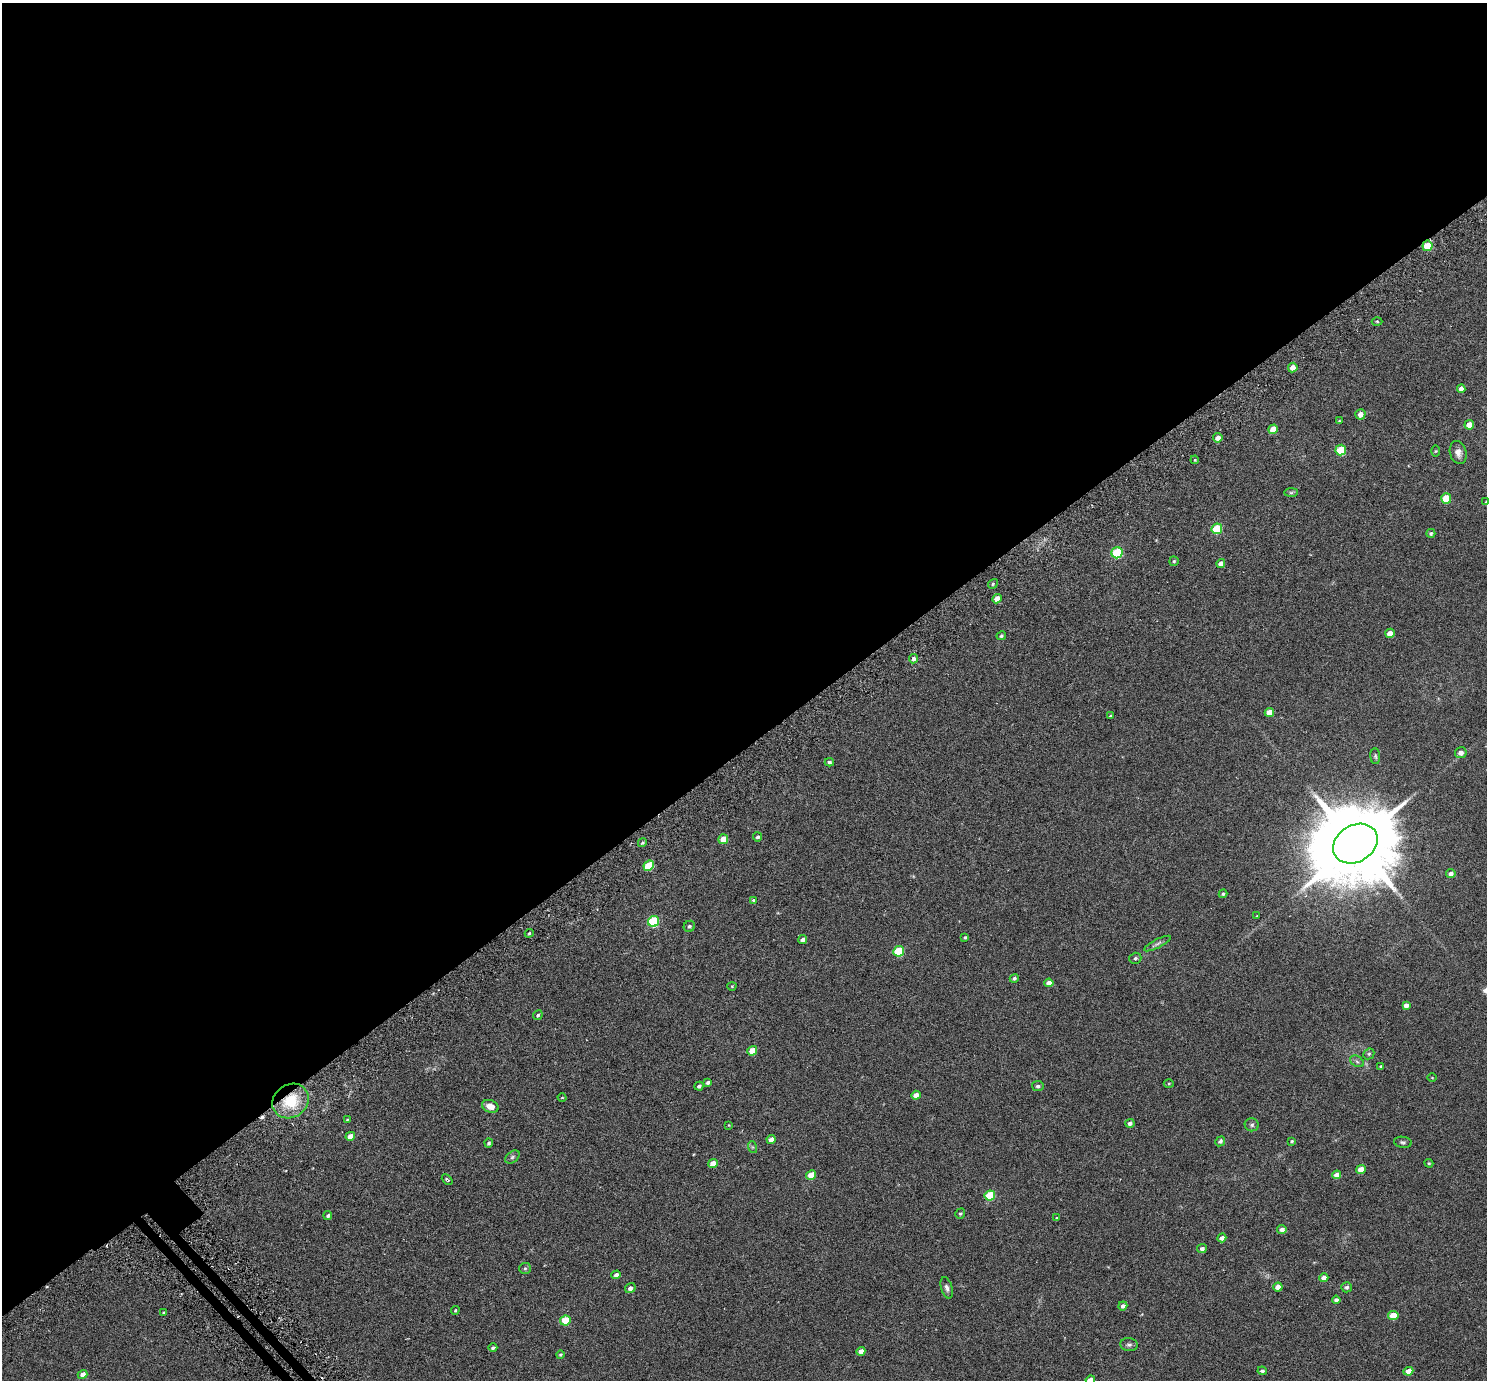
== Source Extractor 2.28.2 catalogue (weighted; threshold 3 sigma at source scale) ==
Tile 2 of 4 x 4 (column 2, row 1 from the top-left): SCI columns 1552-3036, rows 4345-5722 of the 6069 x 6069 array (HDU 1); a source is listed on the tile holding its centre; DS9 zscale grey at full resolution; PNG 1489 x 1382 px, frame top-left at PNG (2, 3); each listed source drawn as its Kron ellipse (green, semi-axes under 4 px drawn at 4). Shown black and unused: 55% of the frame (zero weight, under 3 of 6 exposures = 3% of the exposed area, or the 3 px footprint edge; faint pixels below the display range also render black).
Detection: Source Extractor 2.28.2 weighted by HDU 2 'WHT'; one run over the whole footprint, this tile lists its part. Background 0.0263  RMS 0.0071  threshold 0.029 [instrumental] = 3 sigma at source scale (4.09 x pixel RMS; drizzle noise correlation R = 1.36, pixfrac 0.8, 0.05/0.05 arcsec/px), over >= 5 px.
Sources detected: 113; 1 cosmic-ray / hot-pixel residue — neither listed nor drawn; the other 112 listed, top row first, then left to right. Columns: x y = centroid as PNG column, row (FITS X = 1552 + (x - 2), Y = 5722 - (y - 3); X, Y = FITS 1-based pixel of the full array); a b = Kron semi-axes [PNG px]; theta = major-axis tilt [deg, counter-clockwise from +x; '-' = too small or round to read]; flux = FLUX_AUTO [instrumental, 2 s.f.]
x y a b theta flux
1427 246 5 5 - 17
1377 321 5 3 - 0.57
1293 368 5 4 - 5.1
1461 389 4 4 - 3.2
1360 414 5 5 - 4.3
1339 421 4 2 - 0.45
1469 425 5 4 - 6.9
1273 429 5 4 - 7.6
1218 438 4 4 - 4.5
1341 450 5 5 - 23
1436 451 5 4 - 0.57
1458 453 12 8 -75 3.7
1195 460 4 3 - 0.56
1291 493 7 4 0 0.93
1446 498 5 5 - 18
1486 502 4 4 - 0.56
1217 529 5 5 - 26
1431 533 4 4 - 1.1
1117 553 6 5 - 33
1174 561 5 4 - 0.85
1221 563 4 4 - 3.2
993 584 5 4 - 0.78
997 599 5 4 - 6.4
1390 633 5 4 - 5.1
1001 636 5 4 - 1
914 659 4 4 - 2
1269 712 5 4 - 6.3
1110 716 3 3 - 0.6
1461 753 6 5 - 3.2
1375 756 8 5 -87 1.1
829 762 4 4 - 1
757 837 4 4 - 1.2
723 839 5 4 - 6.3
642 843 4 3 - 0.76
1355 844 23 18 31 9400
649 866 5 5 - 20
1451 874 5 4 - 2.6
1223 894 4 4 - 0.9
753 900 3 3 - 0.66
1257 916 3 2 - 0.34
654 921 6 5 - 45
689 926 6 5 - 1.1
529 933 4 4 - 0.69
965 937 4 3 - 0.98
803 939 4 4 - 2
1158 943 15 4 27 1.8
899 951 5 5 - 29
1135 958 6 5 - 1.4
1014 978 5 4 - 1.1
1049 983 4 4 - 3.7
732 986 4 4 - 0.53
1406 1005 4 4 - 2.9
538 1015 5 4 - 0.93
752 1051 5 4 - 9
1369 1054 6 5 - 0.91
1357 1061 7 5 -31 1.3
1381 1066 4 3 - 0.58
1432 1078 4 3 - 0.46
708 1082 4 3 - 1.3
1169 1083 5 3 - 0.67
699 1086 4 4 - 1.3
1038 1086 5 5 - 1.5
916 1095 4 4 - 3.8
562 1098 4 3 - 0.43
291 1101 19 16 35 21
490 1106 8 6 -20 5.1
347 1120 4 3 - 0.46
1130 1123 5 4 - 1.8
729 1125 3 3 - 0.39
1252 1125 7 6 - 1.3
350 1136 5 4 - 4.1
771 1139 4 4 - 2.8
1220 1141 5 4 - 1.5
1292 1141 4 3 - 0.71
1403 1142 9 5 -8 1.2
489 1143 4 4 - 1.1
752 1147 6 4 -71 0.75
512 1157 8 5 37 1.3
713 1163 5 4 - 5.4
1429 1163 4 4 - 0.59
1361 1169 5 4 - 7.4
811 1175 5 4 - 10
1337 1175 4 4 - 4.4
447 1179 6 4 -41 0.93
990 1195 5 5 - 26
960 1214 5 4 - 0.82
328 1216 4 4 - 1.2
1057 1218 4 3 - 0.58
1282 1230 4 4 - 2.7
1222 1238 5 4 - 2.2
1202 1249 5 4 - 2
525 1268 6 5 - 0.94
616 1275 5 4 - 2.6
1324 1278 5 4 - 3.5
1278 1287 5 4 - 4
1347 1287 5 5 - 1.4
630 1288 5 5 - 2.3
947 1288 11 5 -74 2
1336 1300 4 4 - 1.9
1123 1306 4 4 - 1.8
455 1310 4 3 - 0.6
164 1312 4 3 - 0.68
1393 1316 5 4 - 11
565 1320 5 5 - 17
1129 1345 9 6 -7 1.6
493 1348 4 3 - 1.1
861 1351 4 4 - 3.1
560 1354 4 4 - 0.74
1262 1371 4 4 - 1.4
1408 1371 5 4 - 5.6
83 1374 5 4 - 4.2
1090 1380 5 4 - 5.4
Overlapping masked pixels (flux is a lower limit): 2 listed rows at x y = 1427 246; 291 1101
Isophote crosses this tile's border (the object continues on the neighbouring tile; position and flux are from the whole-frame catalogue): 2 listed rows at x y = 1486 502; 1090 1380